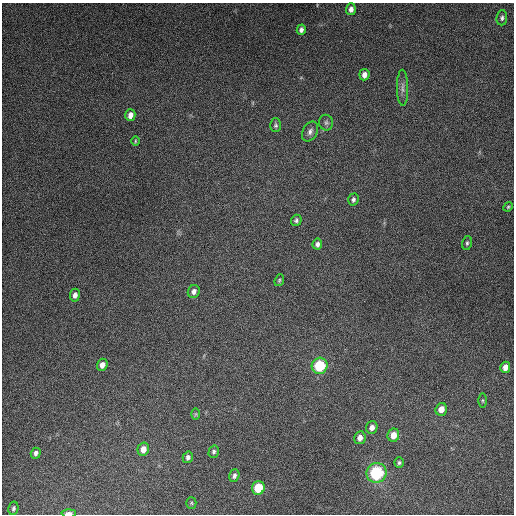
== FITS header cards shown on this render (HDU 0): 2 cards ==
NAXIS1  =                  512
NAXIS2  =                  512

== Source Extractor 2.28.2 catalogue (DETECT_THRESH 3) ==
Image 512 x 512 px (HDU 0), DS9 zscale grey, 1 PNG px = 1 image px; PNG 516 x 516 px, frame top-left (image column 1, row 512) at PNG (2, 3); each listed source drawn as its Kron ellipse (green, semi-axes under 4 px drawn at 4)
Background 5370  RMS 320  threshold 973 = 3 sigma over >= 5 px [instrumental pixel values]
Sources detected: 38; all 38 listed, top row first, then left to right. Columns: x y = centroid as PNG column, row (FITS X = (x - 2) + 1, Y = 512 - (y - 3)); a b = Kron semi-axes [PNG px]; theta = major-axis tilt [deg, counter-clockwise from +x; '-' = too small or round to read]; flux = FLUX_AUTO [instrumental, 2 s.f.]
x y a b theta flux
351 9 6 5 - 1.0e+05
502 18 7 5 84 5.3e+04
301 30 5 4 - 7.2e+04
364 75 6 5 - 1.2e+05
402 88 18 5 -89 1.1e+05
130 115 6 5 - 1.4e+05
326 123 8 7 - 6.0e+04
276 125 7 5 -89 4.5e+04
310 132 10 7 62 9.5e+04
135 141 5 3 - 2.2e+04
353 200 6 5 - 5.5e+04
508 207 5 4 - 2.7e+04
296 220 6 5 - 5.0e+04
467 243 7 4 76 4.1e+04
317 244 5 5 - 7.1e+04
279 280 6 4 69 3.2e+04
194 291 7 6 - 9.3e+04
75 295 6 5 - 1.0e+05
102 365 6 5 - 1.4e+05
320 366 8 7 - 1.1e+06
505 367 5 5 - 1.5e+05
483 400 7 3 -90 2.8e+04
441 409 6 5 - 1.8e+05
196 414 6 4 89 2.8e+04
372 427 6 5 - 1.2e+05
393 435 7 6 - 2.3e+05
360 438 6 5 - 1.2e+05
143 449 6 5 - 1.7e+05
214 452 6 5 - 4.7e+04
36 453 5 5 - 7.0e+04
188 457 6 5 - 6.9e+04
399 463 5 4 - 3.8e+04
376 473 10 9 - 1.6e+06
234 476 6 5 - 6.1e+04
258 488 7 6 - 6.7e+05
191 503 5 5 - 2.9e+04
13 508 7 5 77 4.8e+04
69 513 7 3 0 1.3e+05
At the frame edge (FLAGS 8, measured only in part): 1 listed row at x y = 69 513